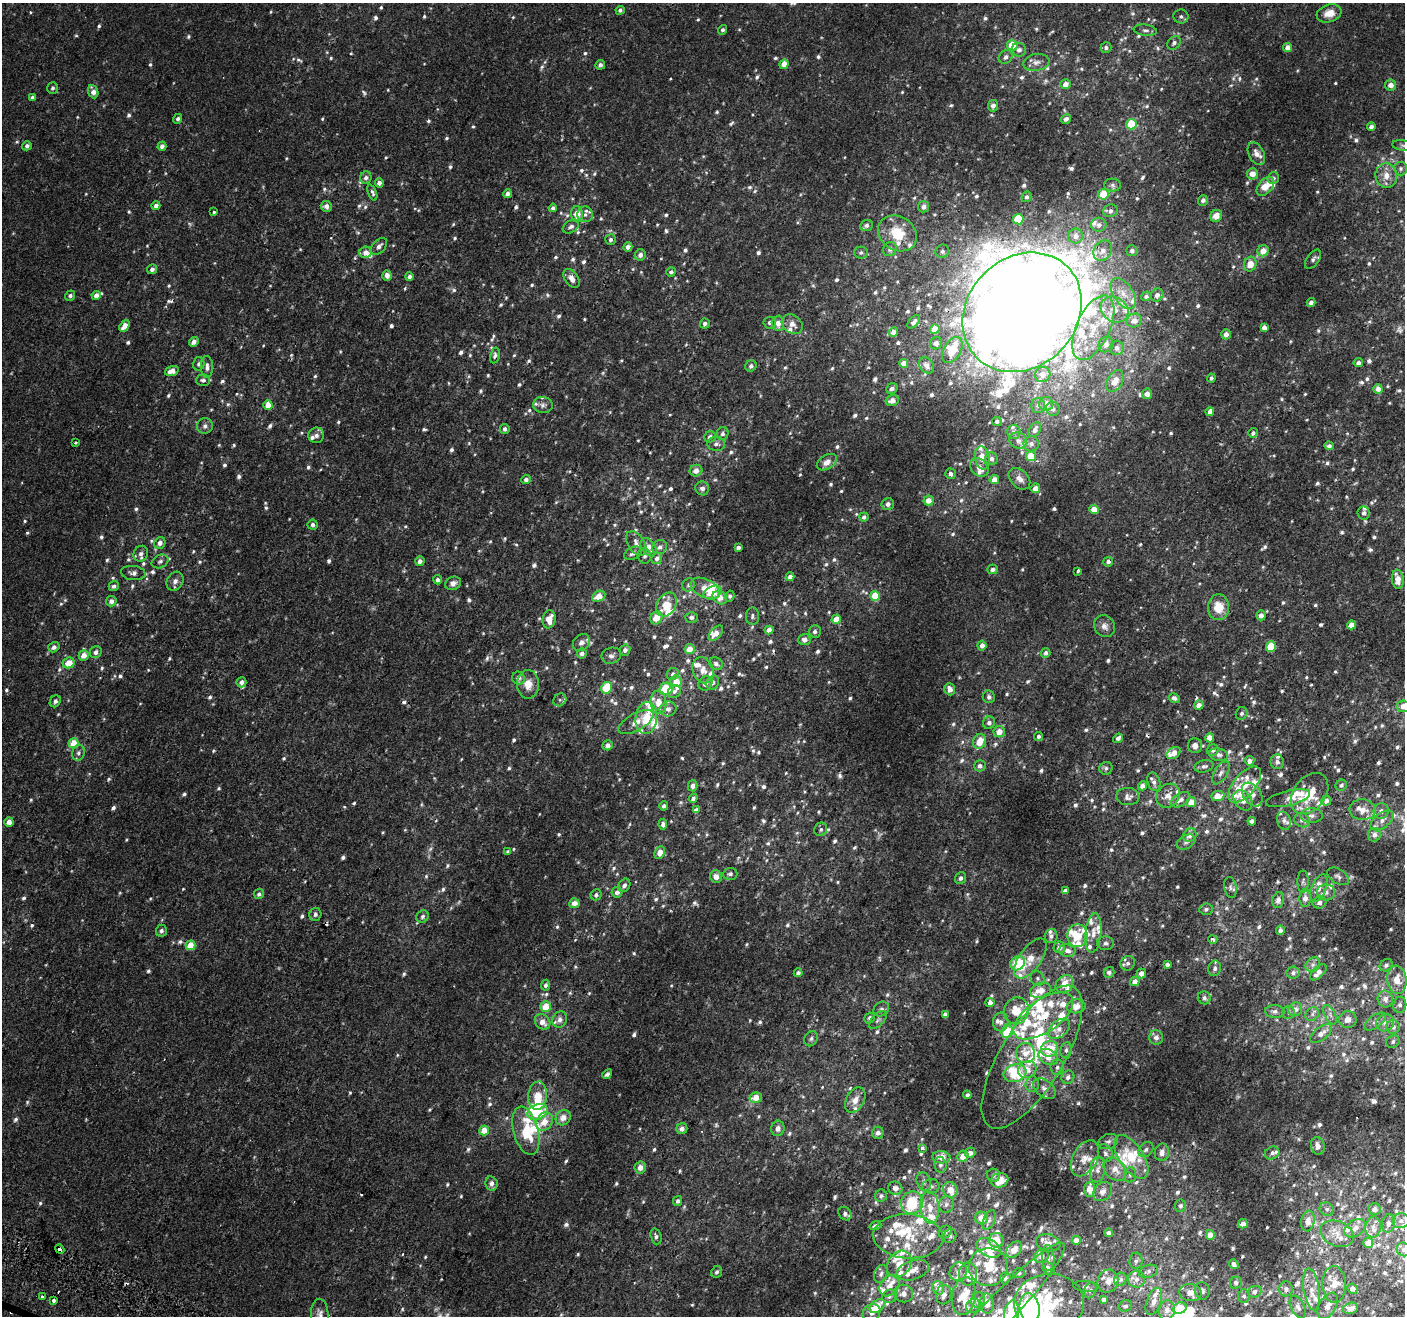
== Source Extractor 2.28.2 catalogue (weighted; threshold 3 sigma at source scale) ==
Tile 7 of 4 x 4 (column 3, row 2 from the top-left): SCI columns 2861-4263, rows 2889-4202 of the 5714 x 5845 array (HDU 1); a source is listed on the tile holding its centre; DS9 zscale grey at full resolution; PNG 1407 x 1318 px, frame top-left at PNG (2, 3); each listed source drawn as its Kron ellipse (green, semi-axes under 4 px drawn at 4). Shown black and unused: <1% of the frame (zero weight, under 2 of 3 exposures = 3% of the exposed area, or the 3 px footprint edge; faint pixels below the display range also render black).
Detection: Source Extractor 2.28.2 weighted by HDU 2 'WHT'; one run over the whole footprint, this tile lists its part. Background 0.00182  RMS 0.0034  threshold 0.0152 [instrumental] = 3 sigma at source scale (4.5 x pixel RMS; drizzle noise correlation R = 1.50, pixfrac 1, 0.0396/0.0396 arcsec/px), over >= 5 px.
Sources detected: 1292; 11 too faint to see at this stretch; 5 inside a brighter object's white glare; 8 cosmic-ray / hot-pixel residue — neither listed nor drawn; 164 inside a brighter listed object's ellipse — not listed separately; of the other 1104, all 500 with FLUX_AUTO >= 0.854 (the completeness limit of this list) listed and drawn (604 fainter detections not listed), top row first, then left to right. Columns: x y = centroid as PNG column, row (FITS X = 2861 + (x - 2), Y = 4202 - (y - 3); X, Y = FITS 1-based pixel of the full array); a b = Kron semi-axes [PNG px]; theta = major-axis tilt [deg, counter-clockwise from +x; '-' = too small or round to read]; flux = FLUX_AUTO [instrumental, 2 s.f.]
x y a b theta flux
620 10 4 4 - 0.94
1329 13 12 8 19 3.8
1181 16 7 7 - 1
722 30 5 4 - 0.86
1145 30 12 5 -7 1.1
1174 43 7 6 - 0.95
1012 45 5 5 - 8.6
1106 48 5 5 - 1.1
1288 48 4 4 - 3
1019 50 7 7 - 1.5
1006 57 7 6 - 1.4
1036 62 13 8 10 2.1
784 64 5 4 - 3.6
600 65 5 4 - 1.2
1066 84 5 5 - 2.5
1391 85 5 5 - 2.4
52 88 6 5 - 0.85
93 92 7 5 -68 2.2
32 97 4 4 - 1.2
993 106 6 5 - 1.6
178 119 5 4 - 0.86
1066 119 5 4 - 1.2
1131 124 5 5 - 12
1371 127 4 4 - 1.2
27 146 5 4 - 0.99
162 146 4 4 - 1.5
1404 146 11 5 -10 0.92
1256 154 12 7 -63 2.1
1401 169 7 6 - 0.87
1252 174 5 5 - 3.2
1386 176 12 11 - 3.5
366 178 6 5 - 1.2
1273 178 6 5 - 0.96
379 183 4 4 - 1.5
1112 185 8 6 -2 0.9
1265 186 11 6 50 5
372 192 8 4 -68 0.91
507 194 4 4 - 1.5
1103 194 5 5 - 6.8
1027 197 5 5 - 0.94
1203 200 5 5 - 1.2
156 206 4 4 - 1.6
326 206 5 5 - 1.8
923 207 6 5 - 1.3
553 208 4 4 - 1
1111 211 7 6 - 1.3
214 212 3 3 - 0.98
577 214 8 6 -87 4.5
585 214 8 7 - 1.4
1216 216 6 5 - 3.1
1018 219 5 5 - 12
866 225 6 5 - 1
1099 225 8 7 - 1.5
571 226 9 6 33 1.3
897 233 20 17 -34 11
1076 236 7 7 - 2.3
611 240 5 5 - 0.92
379 246 10 6 47 1.6
628 247 5 4 - 1.4
890 249 7 6 - 1.2
942 251 7 6 - 1.2
1103 251 11 8 55 2.4
1132 251 5 5 - 1.2
1263 251 6 5 - 3.6
365 252 6 5 - 2.2
861 253 7 6 - 0.88
640 255 6 5 - 1.6
1313 259 11 6 54 1
1250 264 7 6 - 3.8
152 269 5 4 - 1.3
671 272 5 4 - 0.91
387 275 5 4 - 1.6
409 276 4 4 - 1.3
572 278 10 6 -55 2.6
1123 293 17 9 -55 4.1
96 295 4 4 - 2.1
1157 295 7 6 - 1.7
70 296 5 5 - 1
1146 296 5 4 - 0.93
1311 302 4 4 - 1.2
1115 309 15 12 -36 5.1
1022 312 64 54 46 2100
1134 320 7 7 - 2.4
914 322 8 4 50 1.2
770 323 6 6 - 1.2
778 323 7 6 - 2.5
705 324 5 4 - 1.1
792 324 11 9 -37 2.4
125 326 6 4 52 3.6
1264 327 4 4 - 2.1
1093 328 34 16 65 15
935 329 5 4 - 5.3
893 332 5 4 - 2.3
1226 334 5 5 - 1.9
194 342 5 4 - 1.7
936 343 6 6 - 1.2
1106 344 8 7 - 1.9
1117 348 7 7 - 1.5
952 350 14 8 59 6
495 355 8 5 77 0.95
903 363 4 4 - 2.6
1358 363 4 4 - 1.3
199 364 7 5 74 0.91
926 365 9 6 -49 1.5
751 366 6 5 - 1.1
207 367 11 6 -88 1.6
172 371 7 4 18 2.7
1043 374 8 7 - 2.8
1211 378 4 4 - 0.96
203 380 7 5 3 0.99
1115 381 12 7 63 4.1
892 388 6 5 - 1.3
1378 389 5 4 - 2.6
1147 394 5 5 - 2.2
892 401 6 5 - 2.3
1046 404 7 7 - 2.3
268 405 5 4 - 4.1
543 405 10 8 -8 1.3
1038 405 7 7 - 0.9
1053 409 7 6 - 1.2
1210 412 4 4 - 2.6
997 421 5 4 - 0.97
205 426 8 7 - 1.2
505 429 5 4 - 1.2
1035 430 8 5 57 1.6
1014 432 7 6 - 1.1
1253 433 5 4 - 1
723 434 7 6 - 0.97
316 435 8 7 - 1.5
710 437 6 5 - 1.5
1018 441 9 8 - 1.9
75 443 3 3 - 1.1
716 444 9 7 -1 1.4
1031 444 7 7 - 1.3
1329 446 5 4 - 1.2
1031 456 5 5 - 5.7
982 458 12 7 -80 3.6
991 459 6 6 - 1.5
827 462 11 7 32 2.5
979 467 10 8 -44 2.4
696 471 6 6 - 2.2
951 474 5 5 - 1.3
526 479 5 4 - 1.2
1019 479 12 8 -45 2.2
994 480 5 4 - 3
702 488 7 6 - 1.1
1035 488 5 5 - 2.4
928 500 5 5 - 2.9
888 504 6 6 - 1.2
1094 509 5 4 - 4.3
1364 513 6 6 - 1.1
864 517 4 4 - 1.2
312 525 5 5 - 1
160 543 6 5 - 1.6
636 543 14 8 -57 2.3
649 547 10 6 -56 2.9
659 547 7 7 - 1.4
738 547 4 3 - 1.1
633 553 9 6 29 1.3
141 554 8 7 - 1.3
644 556 8 6 -76 1.1
657 558 6 5 - 1.4
160 561 9 6 25 1
420 561 5 4 - 1.3
1108 562 5 5 - 1.1
992 569 5 4 - 1.1
1078 571 4 3 - 1.7
133 573 12 7 -6 1.4
790 577 4 4 - 1.7
1398 579 9 6 -85 3.4
438 580 4 4 - 1
175 581 10 8 61 1.8
453 583 8 6 21 1.6
689 585 7 6 - 0.99
114 586 5 5 - 1.1
705 588 15 9 -26 3.7
713 593 10 6 23 4.4
599 596 7 5 25 5
730 596 5 4 - 0.87
875 596 5 5 - 7.8
720 598 7 6 - 3.2
111 601 5 5 - 1.7
666 605 13 9 58 5.6
1218 607 13 10 89 6.3
1261 615 5 5 - 2
752 616 8 6 90 0.91
691 617 6 5 - 1.1
656 618 7 5 59 4.6
549 619 9 6 80 4.1
836 619 5 4 - 4.1
1351 625 4 4 - 3.5
1104 626 11 10 - 1.9
769 630 4 4 - 2.3
815 631 6 6 - 1
716 633 9 5 46 2.6
804 639 6 5 - 1.8
581 642 9 7 42 1.9
982 645 5 4 - 2.3
54 647 6 5 - 1.4
1271 647 5 5 - 11
690 649 5 5 - 3.9
625 650 5 5 - 1.4
96 652 6 5 - 1.3
582 653 5 4 - 1.6
1046 653 5 4 - 1.1
84 655 5 5 - 3.5
611 656 10 8 19 1.4
69 663 6 5 - 4.2
716 664 7 6 - 1.3
703 670 13 10 -70 2.9
673 674 6 5 - 1
518 678 6 6 - 1.8
676 681 6 5 - 4.5
241 682 5 5 - 1.3
705 683 7 6 - 2.1
713 683 7 6 - 1.1
528 684 14 11 89 4.2
606 688 6 5 - 11
666 689 6 6 - 12
950 689 6 5 - 2.3
674 692 7 6 - 1
989 697 6 6 - 1.1
1174 698 5 4 - 1.5
560 700 7 6 - 0.87
55 701 6 5 - 1
658 702 12 8 -85 4.1
1199 705 5 4 - 2.3
1403 706 6 5 - 2.1
668 709 8 7 - 1.6
1242 713 6 5 - 0.91
646 718 16 11 84 7.1
636 722 19 8 29 3
989 723 6 6 - 1.3
999 732 6 5 - 3.2
1039 736 4 4 - 0.89
1118 738 5 4 - 1.1
1210 738 4 4 - 3.2
979 741 8 6 64 5.2
74 743 5 5 - 6.2
608 745 5 5 - 1.7
1195 746 7 7 - 1.9
1213 750 6 5 - 1.3
79 753 8 6 73 1.1
1174 753 7 5 34 3.1
1219 755 9 6 -10 1.2
1249 761 5 4 - 1.9
1277 762 7 6 - 1.2
980 766 6 5 - 1.4
1204 766 10 6 13 1.1
1106 768 7 6 - 0.9
1221 773 13 6 58 1.5
1154 782 9 6 -74 1.4
1245 785 22 11 50 6.2
1341 785 6 5 - 0.95
693 786 5 4 - 1.5
1142 786 4 4 - 2.1
1310 793 23 16 53 8.2
1252 794 13 9 -56 2.3
1168 796 13 11 46 3
1218 796 7 5 6 4.6
1128 797 12 8 -5 1.6
693 798 4 4 - 1.2
1288 798 22 7 14 1.7
1181 800 10 6 32 1.8
1243 800 11 8 -52 2.9
1326 801 5 5 - 1.5
1191 802 5 4 - 4.2
664 806 5 4 - 1.1
696 810 4 4 - 3.1
1362 810 13 10 -3 3.2
1381 811 8 7 - 1.4
1311 816 11 7 -1 1.5
1302 820 8 7 - 1.5
1382 820 13 7 36 2.2
1252 821 4 4 - 1.7
1284 821 9 7 -75 1.2
9 822 5 4 - 1.9
663 824 5 4 - 1.3
821 829 7 6 - 0.87
1190 835 7 6 - 2.4
1374 835 7 6 - 1.9
1186 842 10 6 30 1.1
508 851 4 4 - 0.86
660 853 7 4 67 4.4
730 874 7 6 - 0.91
1338 876 12 7 -32 1.1
716 877 6 6 - 2.2
960 878 6 5 - 0.97
1303 882 11 5 -90 0.87
624 885 7 5 55 1.2
1230 888 10 6 -79 1.1
1319 888 14 7 68 2.2
1065 890 4 3 - 1.2
617 892 5 5 - 1.7
1326 893 9 8 - 1.6
259 894 5 5 - 0.89
596 895 5 5 - 1.1
1305 898 9 5 87 2.6
1278 900 8 6 75 1.2
1319 902 7 6 - 1.6
574 903 5 5 - 2.7
1206 909 7 5 5 0.99
315 914 6 6 - 1.1
423 917 6 5 - 0.93
1280 930 4 4 - 1.1
161 931 6 5 - 0.99
1093 933 20 8 84 3
1051 936 7 6 - 1.1
1077 936 11 10 - 7.6
1213 939 4 4 - 1.4
1106 943 8 7 - 1.1
191 945 5 5 - 6
1059 947 6 5 - 2
1067 951 8 6 -8 1.8
1030 959 23 11 55 5.4
1017 963 8 6 37 10
1128 963 8 7 - 1.2
1167 964 4 4 - 1.3
1313 965 8 6 47 1.1
1386 965 7 5 42 0.92
1215 968 8 6 79 1.1
1109 972 5 5 - 1.2
1318 972 10 5 44 2
798 973 4 4 - 1
1141 973 5 5 - 2
1293 973 6 6 - 1
1037 978 7 6 - 0.98
1397 980 14 9 -84 4.5
1135 981 5 4 - 2.3
1064 984 10 8 50 5.8
545 985 5 4 - 1.1
1041 990 11 7 16 3.8
1204 998 7 6 - 1.3
1385 999 8 7 - 2.1
990 1002 4 4 - 1.8
1400 1005 8 6 82 1.1
1076 1006 9 7 6 3.6
546 1007 5 5 - 5.7
881 1009 8 7 - 1.1
1295 1009 7 6 - 2.2
1016 1011 13 12 - 7.1
1275 1011 9 6 -3 1.3
1288 1013 6 6 - 0.9
945 1014 4 4 - 1.3
1312 1014 7 6 - 1
1330 1015 10 5 -64 1.3
1043 1016 34 16 34 15
869 1018 6 5 - 0.92
1348 1019 9 8 - 2.3
560 1020 8 7 - 1.8
878 1020 11 6 45 0.92
543 1022 8 7 - 2.9
1001 1022 9 7 87 1.7
1375 1022 12 6 37 1.5
1385 1023 9 8 - 2
1393 1027 7 7 - 1.7
1059 1029 13 8 39 2.3
1007 1032 6 5 - 12
1321 1033 13 6 36 2.7
1156 1037 7 7 - 1.5
811 1039 8 6 58 0.87
1393 1042 7 6 - 0.85
1050 1049 9 7 26 8.1
1066 1050 8 5 82 0.98
1026 1053 10 9 - 3.3
1032 1057 81 31 58 39
1048 1057 10 7 -27 3.6
1057 1067 8 7 - 1.2
1027 1070 9 8 - 3.3
1015 1073 11 8 18 11
607 1074 5 4 - 1
1068 1077 7 6 - 1.3
1032 1084 8 6 88 1.1
1044 1089 13 8 -40 1.9
967 1095 4 3 - 0.99
537 1096 14 9 85 6.3
756 1098 6 5 - 4.3
855 1100 14 9 61 3
537 1112 10 7 23 12
563 1118 8 7 - 2.9
544 1121 10 8 54 4
778 1128 8 6 81 1.8
682 1129 5 5 - 1.5
484 1131 5 4 - 5.5
526 1131 25 12 -75 11
878 1133 6 6 - 1.3
1108 1141 10 7 19 1.2
1318 1146 9 7 -77 2.3
922 1148 4 4 - 1.6
1146 1150 8 6 43 1
1162 1152 9 7 80 2
970 1153 5 5 - 2
1105 1153 9 7 -60 1.3
1272 1153 7 6 - 1
963 1156 6 5 - 4
941 1157 9 6 -5 4.5
1131 1157 25 12 -57 8.2
1085 1158 19 12 61 4.2
940 1165 8 6 -78 1.1
640 1167 6 5 - 2.3
1115 1169 13 9 -47 3.7
1097 1170 13 7 81 2.2
993 1175 6 6 - 0.93
1130 1175 7 6 - 0.96
1000 1180 9 7 18 6.4
924 1182 9 7 -71 1.3
491 1183 7 6 - 1.7
931 1186 9 7 5 1.4
895 1188 7 6 - 1.8
1090 1189 7 5 -90 4.4
950 1190 8 7 - 4.3
1103 1192 10 8 48 2.2
881 1196 6 6 - 0.87
678 1201 5 4 - 1.1
912 1203 11 11 - 20
946 1204 8 7 - 1.5
1180 1206 6 5 - 0.85
930 1207 16 9 -85 4.3
1327 1209 7 6 - 1
1374 1209 6 6 - 1.4
845 1214 7 6 - 1.3
982 1218 6 6 - 3.7
989 1220 10 5 67 1.2
1308 1221 10 6 81 2.8
1401 1221 8 7 - 1.4
1388 1223 9 6 79 1.2
1243 1224 5 4 - 1.6
875 1226 6 4 19 1
1373 1227 11 7 82 1.9
1355 1228 11 8 36 2.2
945 1232 7 5 48 1
1109 1233 4 4 - 1.2
1337 1234 17 12 -24 4.1
1210 1235 5 4 - 2.9
656 1236 8 5 -72 1.1
908 1236 35 22 -4 13
950 1236 7 6 - 0.86
996 1240 7 7 - 5.9
1076 1240 4 4 - 2.4
1048 1243 12 8 -13 2
1368 1243 5 5 - 3.7
988 1248 13 8 -30 5.7
60 1249 5 3 - 3.3
1014 1249 9 6 47 3.5
1403 1249 7 6 - 0.92
1042 1256 7 6 - 1.4
1048 1258 13 6 -87 1.1
1136 1261 8 6 84 1
899 1264 14 11 55 4.6
1234 1264 5 3 - 0.95
988 1267 19 19 - 9.2
1048 1268 7 5 -54 1.3
913 1270 16 9 18 3.4
1148 1271 9 6 18 1.1
717 1272 6 5 - 0.91
958 1272 9 8 - 1.9
1019 1273 5 5 - 0.92
881 1274 9 6 70 1.2
968 1274 11 9 86 2.2
1005 1278 6 5 - 0.88
1120 1279 7 6 - 1.2
1136 1279 8 8 - 1.9
1108 1281 12 10 68 3
1236 1283 6 6 - 0.98
1334 1284 18 11 -89 3.9
889 1286 11 9 50 3
1085 1286 12 5 -5 1
938 1288 7 6 - 2.1
1286 1289 7 7 - 1.1
1311 1289 21 8 -82 3.3
1352 1289 5 4 - 1.8
1090 1290 8 6 67 1.2
1202 1291 9 7 -78 1.1
1190 1292 11 8 -8 3.5
1255 1292 7 5 19 1.5
903 1294 10 8 -16 2.3
944 1295 10 7 79 2.2
889 1296 7 6 - 1.2
964 1296 19 12 81 11
1244 1296 6 6 - 0.87
42 1297 3 3 - 2.3
978 1300 8 6 62 1.7
1104 1300 4 4 - 1.7
53 1301 3 3 - 3.8
1154 1301 14 7 71 2.3
987 1303 10 6 -88 4.1
1049 1303 35 29 3 25
877 1306 9 5 39 5.7
973 1306 7 6 - 1.5
1125 1306 7 5 16 1
1328 1306 14 8 60 2.2
1298 1307 12 7 -63 1.4
1030 1308 15 10 -81 43
1180 1308 7 5 20 7.4
1350 1308 7 5 14 1.9
1167 1310 10 8 79 2.5
1011 1312 12 7 78 5.3
872 1313 9 8 - 2
997 1313 96 15 46 13
320 1314 15 8 -88 1.9
Overlapping masked pixels (flux is a lower limit): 3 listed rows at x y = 1022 312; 1043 1016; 60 1249
Isophote crosses this tile's border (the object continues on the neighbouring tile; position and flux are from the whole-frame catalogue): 8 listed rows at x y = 1404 146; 1403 706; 1403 1249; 1049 1303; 1030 1308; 1011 1312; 997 1313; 320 1314